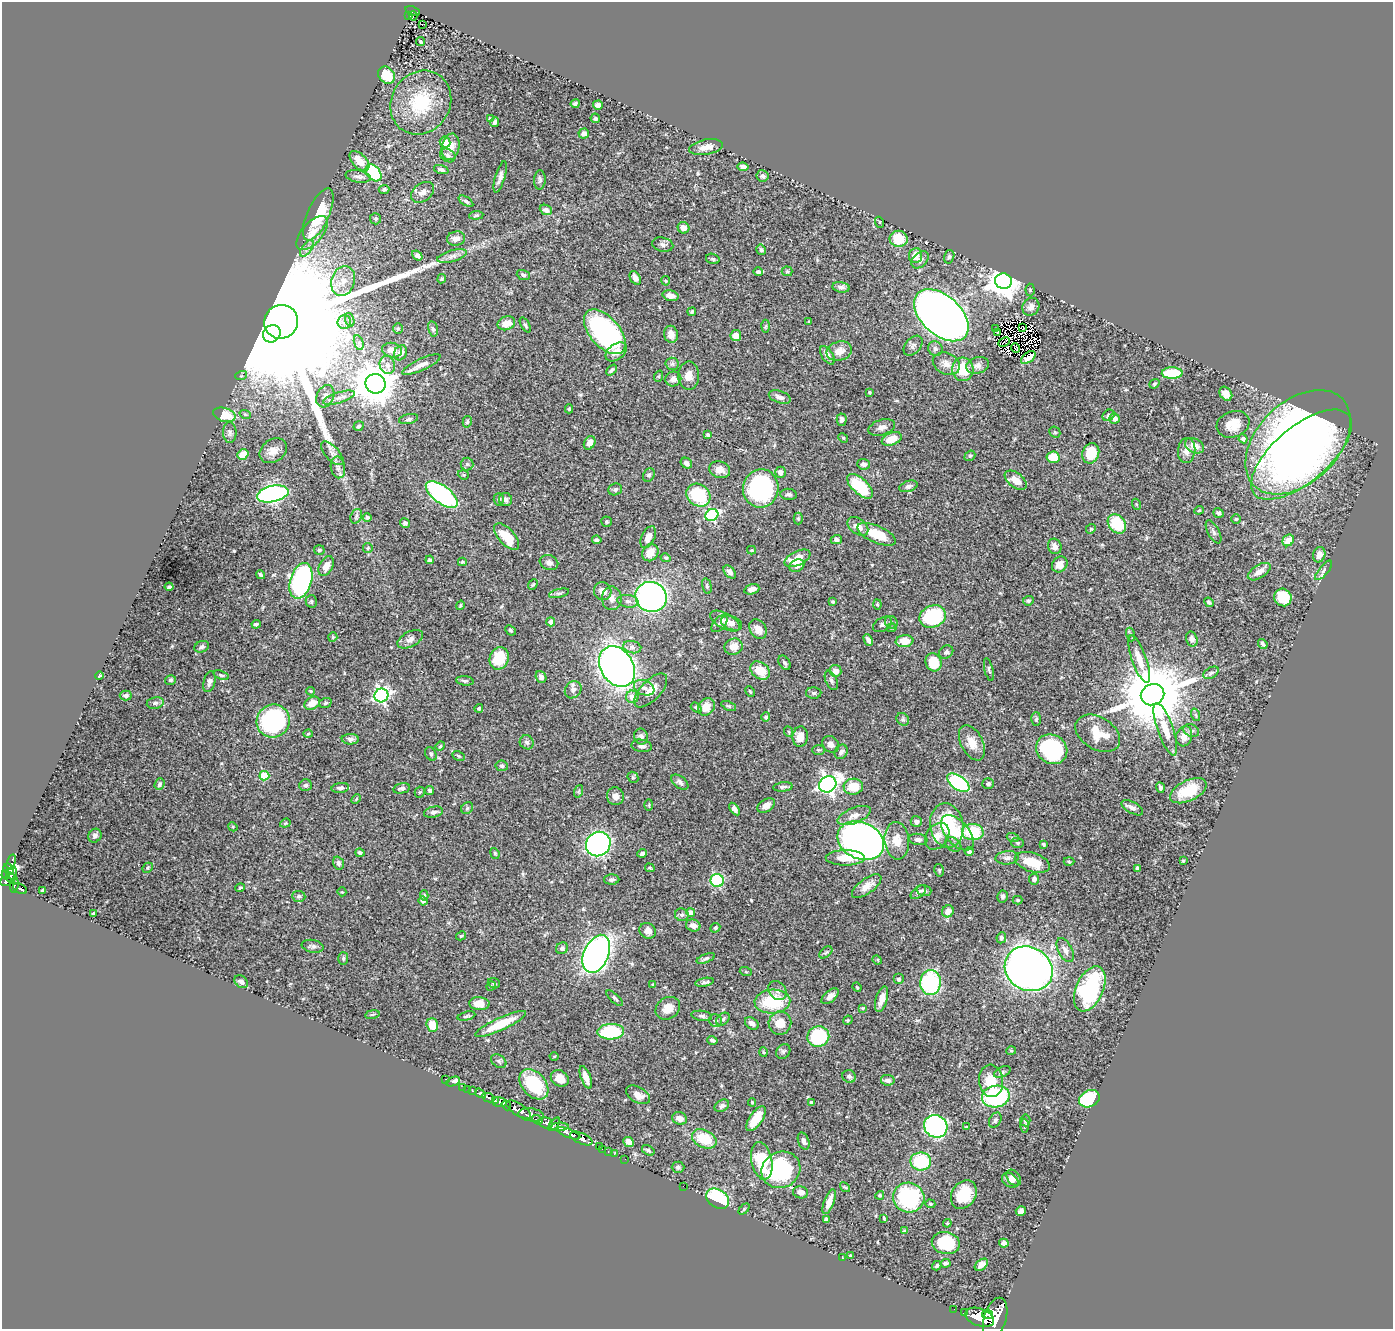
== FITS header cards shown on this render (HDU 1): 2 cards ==
NAXIS1  =                 1391
NAXIS2  =                 1327

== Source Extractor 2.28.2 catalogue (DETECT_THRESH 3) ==
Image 1391 x 1327 px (HDU 1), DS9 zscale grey, 1 PNG px = 1 image px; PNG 1395 x 1331 px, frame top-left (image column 1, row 1327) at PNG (2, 2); each listed source drawn as its Kron ellipse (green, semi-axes under 4 px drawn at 4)
Background 0.592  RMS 0.02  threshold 0.0606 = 3 sigma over >= 5 px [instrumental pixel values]
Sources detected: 521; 4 with non-positive FLUX_AUTO (blend fragments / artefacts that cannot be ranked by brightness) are neither listed nor drawn; of the other 517, the 500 brightest by FLUX_AUTO listed and drawn (17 fainter detections omitted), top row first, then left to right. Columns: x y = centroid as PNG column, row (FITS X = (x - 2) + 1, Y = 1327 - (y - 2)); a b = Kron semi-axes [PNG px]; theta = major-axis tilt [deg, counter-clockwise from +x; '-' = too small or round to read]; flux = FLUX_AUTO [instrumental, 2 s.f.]
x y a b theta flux
413 11 8 4 -21 99
409 15 3 2 - 7
413 16 5 3 - 44
422 24 3 2 - 1.5
421 42 4 3 - 1.8
386 75 9 7 -49 33
421 103 33 29 56 80
575 104 4 4 - 2.9
598 105 5 4 - 6
595 118 5 4 - 2.3
490 119 4 3 - 2.1
495 122 5 4 - 3.4
584 133 5 5 - 6.9
445 142 5 5 - 16
451 147 13 8 79 15
706 147 17 7 10 14
448 155 8 6 -31 4.8
359 161 12 7 -46 16
743 167 5 4 - 5.1
441 170 7 4 -17 3.5
373 173 9 6 -49 81
358 176 12 6 -10 6.2
763 176 6 6 - 4.2
500 177 16 5 74 7.5
540 180 10 5 87 3.7
384 190 5 4 - 2.4
422 192 13 9 37 8.3
466 201 8 4 -34 2.8
546 210 6 5 - 6.5
318 214 28 11 66 58
476 215 7 4 6 2.5
376 219 5 5 - 2.7
879 222 5 3 - 1.3
683 228 6 5 - 9.8
312 233 21 10 49 20
456 239 9 7 9 7.9
899 239 9 8 - 30
663 245 11 7 -14 4.9
307 248 9 5 54 5.5
761 250 5 4 - 2.6
417 255 6 4 -39 4.4
915 255 7 6 - 14
452 256 15 5 15 7.2
949 257 7 5 73 2.4
713 259 7 5 -16 2.4
920 260 10 7 45 5.4
787 271 5 5 - 1.7
758 272 5 4 - 4.8
523 275 7 4 -20 2.8
635 278 7 5 -58 6.6
442 279 5 4 - 1.7
343 281 15 11 72 20
666 281 5 4 - 1.4
1003 281 8 8 - 2200
841 287 9 5 -8 4
1030 290 6 4 -87 2
671 296 8 5 -14 9.2
1031 307 9 8 - 7.8
692 312 4 3 - 1.7
941 315 32 19 -42 1900
350 320 7 4 -71 3.2
281 322 17 16 - 160000
344 322 7 7 - 6.1
809 322 4 3 - 1.4
506 323 9 6 21 14
525 325 8 4 -60 2.3
765 326 6 4 88 2.1
1023 327 3 2 - 1.7
398 328 5 5 - 2
433 329 8 5 -78 2.7
996 329 3 2 - 5.5
605 332 27 15 -49 270
997 332 3 2 - 1.9
272 334 9 8 - 4900
671 334 8 7 - 12
736 336 5 5 - 13
1004 342 6 2 27 1.4
359 343 7 4 -74 3.8
913 346 11 7 48 5.3
1016 348 5 2 - 1.8
935 349 7 7 - 4.2
392 350 10 7 -13 12
839 351 13 9 17 14
616 352 12 7 37 10
401 353 8 6 63 8.7
827 355 10 5 -58 7.7
1028 357 8 5 39 5.5
672 364 6 6 - 3.3
946 364 14 10 -26 12
387 365 9 7 -74 7.9
421 365 21 5 25 12
978 365 11 8 16 6.9
963 369 12 10 -84 42
611 370 6 3 47 2.3
1172 373 10 5 1 57
241 376 6 4 18 1.9
659 376 6 3 71 1.5
689 376 14 10 89 12
673 379 8 7 - 7.4
376 384 10 10 - 4300
1154 384 5 3 - 1.7
869 392 3 3 - 1.6
1226 394 7 5 -52 13
325 396 11 8 64 8.4
780 397 11 6 -19 6.2
339 398 16 5 17 8.1
569 409 4 4 - 1.8
245 414 6 3 -19 1.6
224 415 11 6 -16 30
1108 415 6 5 - 3.2
1114 418 5 5 - 8.5
409 419 10 5 11 3.6
842 420 6 5 - 4
467 422 6 4 75 2.1
1233 424 17 13 19 22
359 426 5 4 - 2.8
882 427 14 7 16 7.6
1055 432 6 5 - 2
230 433 10 7 -88 4.1
708 435 4 4 - 2.7
843 438 5 4 - 1.7
892 439 10 6 22 23
1243 439 4 4 - 3.5
1298 442 62 40 44 1200
590 443 7 5 61 8.8
1194 446 10 7 -28 11
1187 450 13 8 82 10
273 451 15 11 35 14
332 453 15 7 -47 7.3
1091 453 10 8 69 40
243 454 6 5 - 23
1301 455 62 27 40 630
970 456 6 5 - 2
1053 457 6 5 - 28
686 463 6 5 - 5.2
467 464 6 6 - 3
863 464 6 5 - 5.1
338 467 11 7 -80 6.2
720 470 11 8 -18 12
780 472 5 5 - 6.6
463 475 5 4 - 1.9
649 475 7 5 57 3
1016 480 13 7 -39 17
860 486 16 7 -42 64
908 486 9 5 17 4.8
761 488 19 18 - 180
615 489 7 6 - 3.5
273 494 16 8 12 360
442 494 19 8 -37 200
789 494 8 5 -5 3.8
698 495 13 10 -36 91
499 499 6 5 - 3.4
505 500 7 6 - 5.9
1136 504 5 3 - 1.3
1199 510 5 4 - 1.4
1218 513 5 4 - 3.2
712 515 7 5 31 150
356 516 7 5 70 3.1
367 517 4 4 - 4
798 519 6 4 -89 2.1
1236 519 5 5 - 1.7
606 522 5 5 - 2.3
405 523 5 4 - 3
1117 524 10 8 -50 54
858 526 12 7 -37 13
1091 529 5 4 - 1.7
1213 532 13 5 -62 4.4
876 534 21 8 -24 41
506 537 16 8 -48 35
648 537 12 6 64 9.5
597 540 5 4 - 3.4
836 540 5 4 - 4.4
1288 540 6 5 - 15
1055 546 8 6 -66 7.4
368 548 5 5 - 1.8
319 550 5 5 - 2.8
752 550 4 4 - 1.4
650 553 9 7 52 16
1319 555 8 6 72 9.5
666 558 5 4 - 2
797 558 14 7 26 26
430 560 4 3 - 2.5
462 562 4 3 - 1.7
549 563 9 7 -20 5.6
1060 564 8 7 - 11
326 566 11 6 62 12
797 566 8 5 25 7.2
1324 570 12 4 50 3.9
730 572 7 5 -52 5.3
1259 572 13 6 32 10
261 575 4 3 - 2.2
301 581 18 10 73 320
533 585 6 4 47 1.6
707 586 8 4 -76 2.5
169 587 4 3 - 2.9
752 589 8 5 18 7.9
603 591 9 8 - 13
559 593 10 4 13 2.8
651 597 16 15 - 380
1283 597 9 8 - 47
612 598 12 10 89 9.3
311 601 6 5 - 2.6
628 601 10 6 -7 5.8
1028 601 5 4 - 2.9
833 602 3 3 - 1.6
1209 602 5 4 - 2.6
877 604 5 4 - 1.5
460 605 5 3 - 1.7
933 617 13 11 24 110
725 621 16 8 -28 8.9
551 622 4 4 - 9.1
891 622 7 6 - 3.8
719 623 10 6 50 3.4
731 623 11 6 -22 8
256 624 4 3 - 2.6
882 624 10 6 31 4.6
892 628 5 4 - 1.7
758 629 10 8 -57 11
510 630 6 4 -44 2.2
1130 634 7 4 -72 2.5
333 637 5 4 - 1.7
410 639 13 7 28 7.2
1192 639 8 5 -74 5
868 640 6 3 -63 5.3
904 641 9 6 8 24
1263 644 5 3 - 3
202 647 7 5 21 4.2
632 647 9 6 -11 4.7
734 647 9 8 - 15
946 652 7 6 - 3.6
499 658 11 9 67 42
1139 659 25 7 -70 20
934 662 9 8 - 33
784 663 8 5 -55 3.2
617 667 22 16 -58 850
760 670 11 8 -37 29
989 670 12 3 -76 2.2
835 671 6 5 - 7.9
1211 673 8 5 30 3
221 675 8 4 -18 2.4
100 676 4 3 - 1.8
541 677 6 5 - 4.6
170 680 5 5 - 2.3
831 680 10 5 -65 3.8
465 681 8 4 -6 2.7
209 682 11 6 77 5.3
644 688 10 7 -22 7.8
573 690 9 7 50 5.9
651 690 21 10 46 17
311 691 4 3 - 1.4
750 691 6 3 -63 1.2
814 693 7 5 1 2.9
126 695 6 5 - 3.6
381 695 7 6 - 340
1152 695 12 10 21 14000
632 697 6 6 - 12
155 703 8 5 10 3.9
312 703 8 6 27 15
325 703 6 5 - 2.4
729 706 8 4 -25 2.2
706 707 9 7 50 18
479 708 4 4 - 2.1
696 708 6 3 -38 2
1196 715 6 4 -71 1.8
766 717 5 4 - 3.8
903 719 7 5 -46 2.6
1036 719 7 5 87 2.5
273 721 17 16 - 180
1165 729 27 8 -71 21
1191 730 8 6 -25 3.5
789 732 5 3 - 1.3
1098 733 24 16 -31 33
308 734 4 4 - 1.6
1184 736 10 8 73 9.7
641 737 8 7 - 6.8
800 737 10 7 83 16
350 739 8 5 -2 4.5
527 742 7 6 - 3.7
972 743 19 11 -62 18
831 744 9 7 -46 7.4
440 746 5 4 - 1.7
642 746 10 6 -9 6
1052 749 16 14 -35 130
818 750 6 4 -1 2
841 752 7 6 - 4.2
431 754 7 5 -62 3.1
459 756 6 4 -27 2
502 766 6 5 - 2.9
264 776 5 4 - 54
633 777 6 5 - 1.9
680 782 10 6 -39 4.5
958 783 13 7 -36 180
159 784 6 5 - 3
828 784 9 7 33 560
988 784 6 5 - 2.5
305 785 6 6 - 3.3
783 787 10 4 6 3.6
853 787 9 8 - 27
340 788 9 5 6 3.8
402 788 8 5 13 5
1160 788 5 3 - 3.1
430 790 5 4 - 2.6
579 791 6 4 71 2.2
1188 791 20 10 25 36
420 792 5 5 - 2
615 796 9 8 - 8.9
356 799 5 3 - 1.3
649 805 6 4 89 1.5
766 805 9 6 32 9.5
467 808 6 5 - 2.4
1132 808 12 5 -28 5.9
734 809 7 4 -55 4.5
433 812 9 5 11 5.1
854 815 18 7 22 12
916 821 5 5 - 4.8
285 823 5 4 - 1.8
947 825 22 16 -80 78
233 827 5 4 - 1.3
973 832 11 8 -3 55
957 833 21 11 -49 22
95 836 7 6 - 4.7
937 836 14 10 53 14
1013 838 6 4 -20 2.1
918 839 9 5 -5 5.1
861 841 24 18 -24 1000
897 841 19 12 -84 20
1018 843 6 5 - 2.2
598 844 13 12 - 430
953 844 8 6 -34 4.5
1043 844 4 3 - 1.5
969 851 4 4 - 4.6
360 853 5 4 - 2.8
495 853 5 4 - 1.8
642 853 5 3 - 3.2
845 858 20 7 0 24
1007 858 12 6 5 5.8
1069 861 5 3 - 1.3
1183 861 3 3 - 1.4
11 862 8 3 72 46
1032 862 18 9 -18 31
338 863 7 5 -70 4
148 868 5 4 - 1.8
650 868 5 3 - 1.8
1137 868 4 4 - 4.2
9 869 6 5 - 83
939 870 6 4 -78 1.9
12 874 8 5 73 310
6 875 5 4 - 230
11 878 5 4 - 130
612 879 8 5 1 3.7
1034 879 5 5 - 4
717 880 7 6 - 99
6 881 6 4 20 420
14 885 8 3 83 180
867 886 17 7 36 13
240 888 5 3 - 1.8
20 889 7 4 -24 190
43 891 4 3 - 3.5
924 891 7 5 -17 3.1
342 892 5 3 - 1.2
918 892 9 5 38 4
424 895 5 4 - 2
299 896 7 5 -4 3.8
1002 896 6 5 - 3.2
1018 900 5 4 - 1.7
423 901 4 4 - 4.3
948 911 6 5 - 7.3
691 912 4 4 - 9.4
93 913 3 3 - 1.6
682 915 7 6 - 3.9
693 926 7 6 - 8
715 928 5 4 - 2.4
648 931 8 7 - 8.8
461 936 5 3 - 1.7
1001 938 5 4 - 2.6
313 946 11 6 -10 4.4
562 948 6 5 - 4.4
1065 950 13 7 -61 6.4
826 952 7 4 39 2.3
596 954 20 12 66 590
343 958 6 5 - 2.5
706 958 10 4 21 2.9
877 960 5 4 - 1.6
1029 969 25 21 -30 1000
746 972 6 4 -18 1.3
899 979 5 5 - 2.7
241 982 7 5 -40 5
704 982 9 4 11 3.5
930 982 12 10 89 140
494 983 6 5 - 2.5
653 985 4 3 - 2.3
491 986 5 4 - 1.5
857 987 5 4 - 1.3
1090 989 24 13 66 160
777 991 10 8 -51 6.8
830 996 10 5 41 7.2
615 998 10 4 -43 3
882 999 13 5 73 11
772 1001 18 12 4 74
479 1004 10 6 -3 16
668 1008 13 10 35 16
863 1008 4 3 - 1.6
372 1014 7 3 10 1.8
466 1016 9 3 15 2.4
702 1016 10 5 -8 3.6
723 1019 7 5 40 3.4
848 1020 5 4 - 1.4
716 1021 7 6 - 3.3
752 1023 7 5 -37 6.2
780 1023 12 11 - 19
500 1024 28 6 24 41
432 1025 7 5 -71 26
611 1032 13 8 2 83
818 1037 11 10 - 120
712 1040 5 3 - 3
783 1051 8 6 53 3.2
1011 1051 5 3 - 1.2
763 1052 5 3 - 1.3
554 1056 4 3 - 1.2
499 1061 8 6 -35 3.2
1002 1072 9 5 25 3.1
849 1076 7 6 - 3.7
586 1077 12 5 -69 10
560 1078 9 7 -33 12
445 1079 2 2 - 4
888 1080 7 5 -10 5.5
991 1081 16 12 -84 30
453 1082 7 3 23 9.6
534 1084 17 11 -47 71
463 1087 2 2 - 6.6
468 1089 2 2 - 13
472 1090 4 3 - 55
480 1093 6 4 -32 140
638 1095 13 7 -30 10
996 1096 14 11 11 130
488 1098 6 4 -27 190
1089 1099 11 8 25 91
495 1101 4 3 - 320
500 1102 7 5 -6 750
752 1102 4 4 - 1.5
812 1103 4 3 - 3.5
506 1105 5 3 - 260
722 1106 8 5 31 4.3
519 1110 14 6 -33 1900
531 1115 13 6 -8 990
679 1118 7 6 - 7.7
756 1119 14 6 55 29
537 1120 5 3 - 220
995 1120 8 5 60 3.4
1025 1120 6 5 - 2.6
546 1123 7 5 -18 490
554 1124 8 3 53 380
936 1126 12 11 - 320
1025 1126 7 3 90 1.6
559 1127 9 4 4 310
966 1127 4 3 - 1.8
569 1133 12 4 -21 1100
581 1138 12 5 -25 1400
704 1139 13 9 -25 40
804 1141 9 5 -71 5.4
629 1142 5 4 - 10
599 1146 2 2 - 12
602 1149 2 2 - 12
648 1150 7 4 -32 2.9
608 1151 3 2 - 23
614 1154 2 2 - 13
625 1159 2 2 - 7.3
762 1161 19 10 -78 62
921 1161 10 9 - 73
678 1167 6 5 - 3.7
781 1170 20 17 28 120
1014 1178 9 6 -53 5.9
1010 1180 9 6 -35 6.7
683 1186 2 2 - 62
845 1187 5 4 - 1.8
801 1192 7 6 - 8.7
880 1195 4 4 - 2.2
964 1195 15 12 58 40
909 1198 15 15 - 130
718 1199 12 9 -34 96
829 1202 13 5 70 14
930 1204 5 4 - 1.7
744 1209 6 4 46 1.7
1021 1211 5 5 - 4.5
884 1218 4 2 - 1.5
826 1219 4 4 - 2.9
947 1223 4 4 - 1.5
905 1231 4 4 - 3.2
946 1243 14 11 -12 60
1004 1243 5 4 - 5.9
851 1256 3 2 - 1.5
843 1258 3 2 - 13
945 1263 5 4 - 2.2
981 1265 7 5 39 6.4
937 1266 5 3 - 2.3
954 1309 2 2 - 6.9
965 1313 3 3 - 85
987 1314 5 3 - 690
980 1317 15 8 -20 3300
995 1318 21 11 73 4200
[17 fainter detections neither listed nor drawn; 4 non-positive-flux detections neither listed nor drawn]